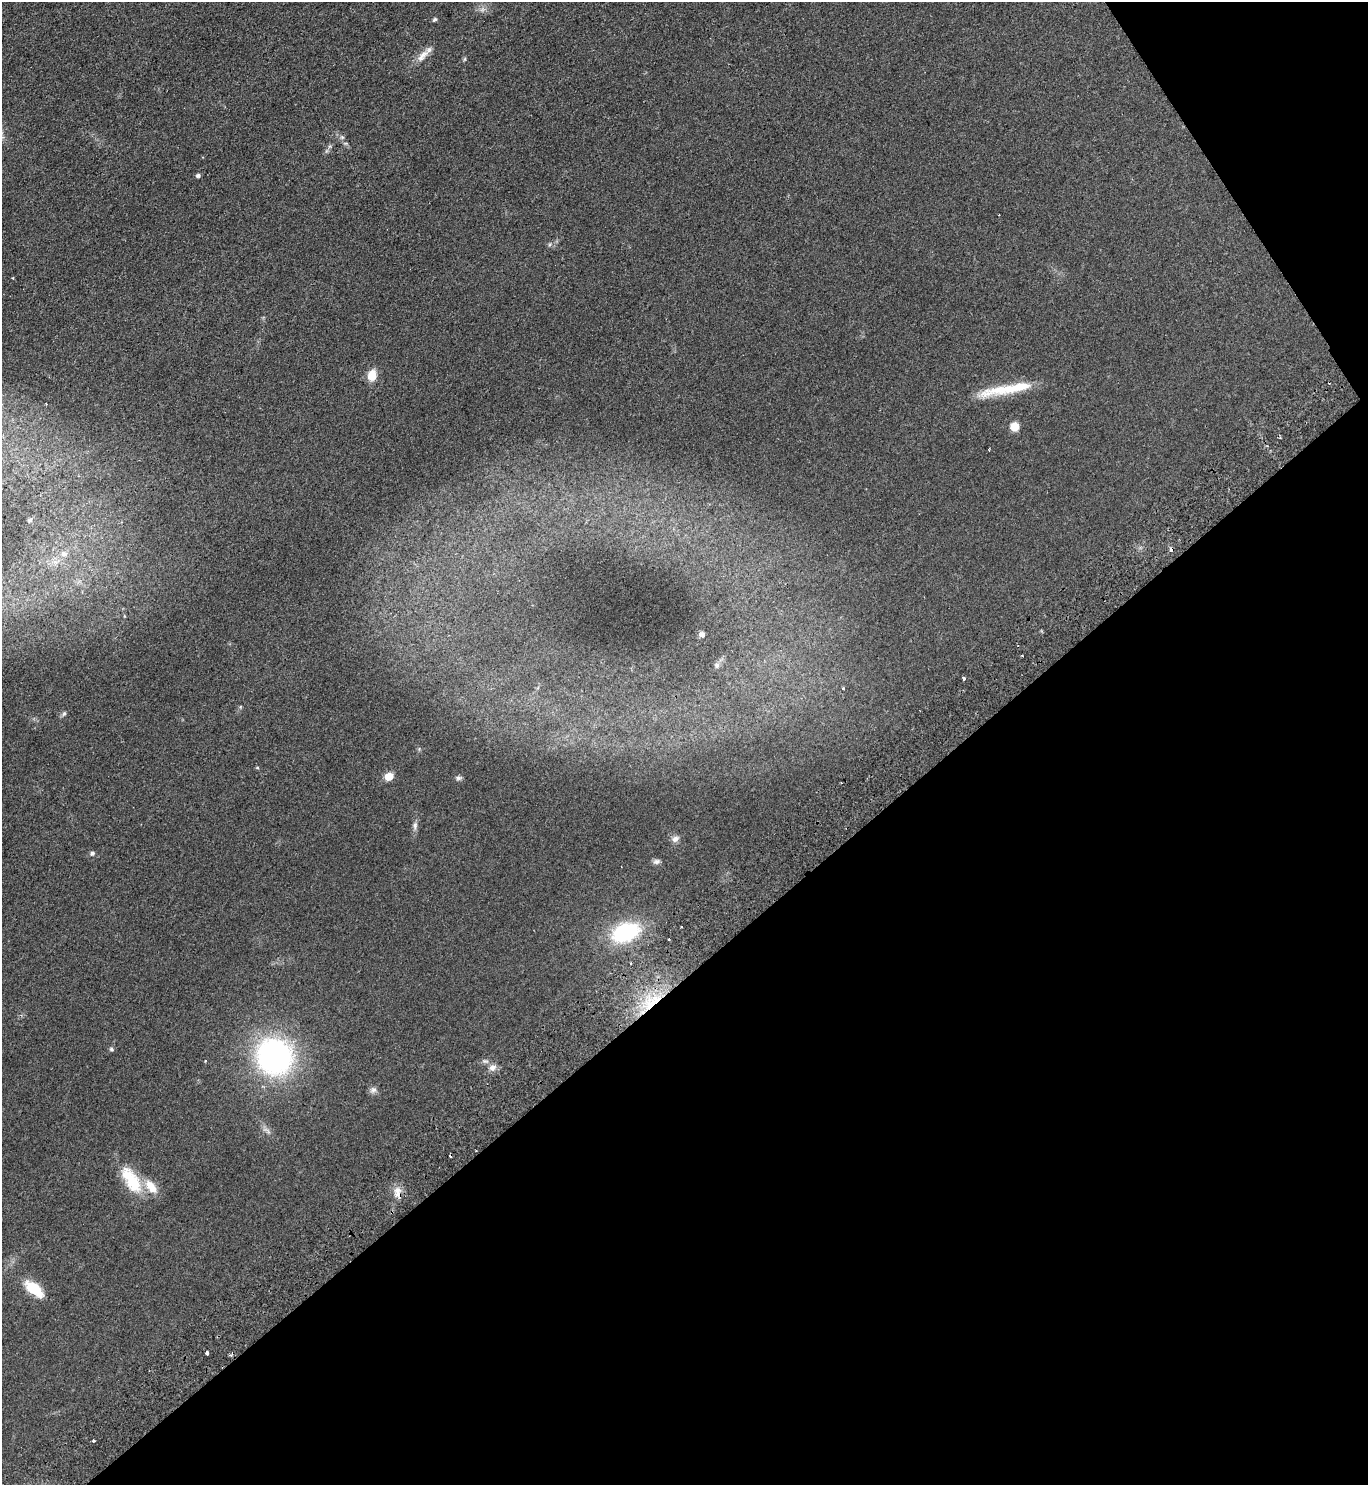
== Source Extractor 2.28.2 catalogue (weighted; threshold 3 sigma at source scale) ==
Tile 12 of 4 x 4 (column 4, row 3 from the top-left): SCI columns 4297-5662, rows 1530-3012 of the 5999 x 6026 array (HDU 1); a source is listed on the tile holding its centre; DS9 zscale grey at full resolution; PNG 1370 x 1487 px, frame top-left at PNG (2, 2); no overlay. Shown black and unused: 37% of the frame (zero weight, under 2 of 3 exposures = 3% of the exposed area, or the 3 px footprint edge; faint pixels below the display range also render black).
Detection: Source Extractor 2.28.2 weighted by HDU 2 'WHT'; one run over the whole footprint, this tile lists its part. Background 0.0854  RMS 0.0096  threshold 0.0433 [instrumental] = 3 sigma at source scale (4.5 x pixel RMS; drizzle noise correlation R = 1.50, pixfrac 1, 0.05/0.05 arcsec/px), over >= 5 px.
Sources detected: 42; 1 too faint to see at this stretch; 3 cosmic-ray / hot-pixel residue — not listed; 1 inside a brighter listed object's ellipse — not listed separately; the other 37 listed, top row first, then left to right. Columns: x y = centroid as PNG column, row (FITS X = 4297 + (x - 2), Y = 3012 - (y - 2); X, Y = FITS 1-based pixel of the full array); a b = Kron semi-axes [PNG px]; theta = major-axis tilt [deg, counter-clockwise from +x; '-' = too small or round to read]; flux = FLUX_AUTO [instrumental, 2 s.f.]
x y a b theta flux
434 19 6 4 38 1.5
422 56 24 8 48 9.3
465 59 6 4 88 1.2
342 137 6 5 - 1.9
198 175 5 4 - 2.3
372 375 12 9 78 13
1006 389 72 10 10 37
46 404 3 2 - 0.81
1014 426 10 9 - 9.3
30 520 6 4 44 1.4
1172 549 5 4 - 3.4
64 554 8 8 - 5.1
702 634 4 4 - 4.6
1022 656 3 2 - 0.73
717 665 7 7 - 2.2
964 678 3 3 - 24
843 689 3 3 - 2.1
64 714 7 5 66 1.8
389 776 5 5 - 25
459 778 8 6 3 2.3
415 826 12 6 87 3.6
675 839 11 8 26 4.3
92 853 5 5 - 2.4
657 861 9 7 3 3
626 932 22 14 21 99
669 939 3 2 - 1.4
631 963 3 2 - 0.98
652 1002 33 14 40 39
111 1049 6 5 - 1.6
274 1057 33 31 -50 220
492 1067 10 8 21 5.2
373 1090 9 8 - 3.4
131 1180 38 17 -57 34
398 1193 16 9 -74 8.7
34 1289 22 11 -39 28
207 1353 4 3 - 5.1
93 1440 3 3 - 1.9
Overlapping masked pixels (flux is a lower limit): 3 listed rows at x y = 1172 549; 652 1002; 398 1193